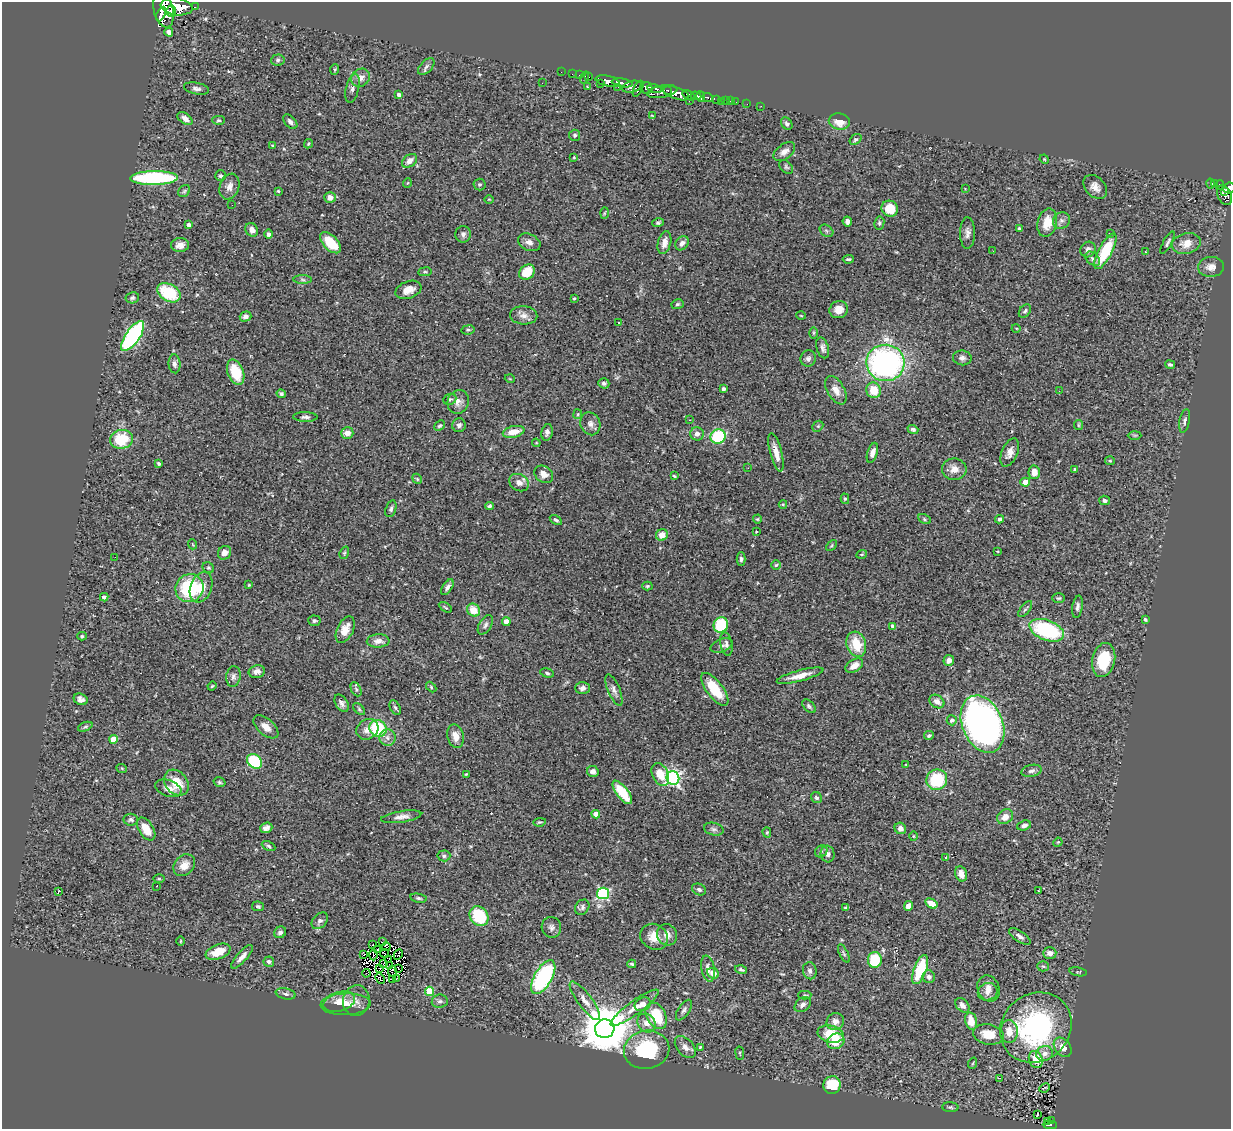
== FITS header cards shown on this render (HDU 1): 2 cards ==
NAXIS1  =                 1229
NAXIS2  =                 1127

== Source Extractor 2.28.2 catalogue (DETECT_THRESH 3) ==
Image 1229 x 1127 px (HDU 1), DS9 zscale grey, 1 PNG px = 1 image px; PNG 1233 x 1131 px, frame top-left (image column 1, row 1127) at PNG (2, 2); each listed source drawn as its Kron ellipse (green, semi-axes under 4 px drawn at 4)
Background 0.743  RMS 0.068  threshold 0.204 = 3 sigma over >= 5 px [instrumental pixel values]
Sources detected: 383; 9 with non-positive FLUX_AUTO (blend fragments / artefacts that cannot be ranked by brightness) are neither listed nor drawn; the other 374 listed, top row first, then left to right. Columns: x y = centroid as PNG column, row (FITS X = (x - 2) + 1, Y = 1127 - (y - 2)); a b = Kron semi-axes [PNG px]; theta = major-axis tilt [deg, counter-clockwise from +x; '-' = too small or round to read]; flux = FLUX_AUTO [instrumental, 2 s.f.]
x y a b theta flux
177 7 16 8 -8 3000
195 7 3 2 - 6.1
163 9 18 9 -77 3400
171 11 6 5 - 810
161 14 8 3 63 940
169 32 4 4 - 20
278 60 6 5 - 9.7
426 67 10 6 47 16
335 69 5 3 - 5.7
561 72 2 2 - 6
572 74 3 2 - 7.1
579 75 2 2 - 18
585 77 6 2 72 26
589 77 2 2 - 5.1
360 78 10 8 41 31
608 81 12 5 -12 910
542 83 2 2 - 1.8
622 83 10 3 -10 1100
600 84 2 2 - 5.7
587 87 4 3 - 3.9
618 87 2 2 - 16
632 87 10 5 14 260
352 88 15 6 76 19
647 88 6 5 - 250
655 88 7 3 -13 400
196 89 13 5 -11 17
638 89 8 4 64 370
667 90 3 2 - 170
662 91 15 6 11 670
676 93 14 5 -20 2600
399 95 4 4 - 19
689 95 7 3 -33 530
696 96 5 3 - 670
701 96 5 3 - 340
708 97 5 3 - 150
717 99 3 3 - 380
726 100 3 3 - 34
689 101 3 3 - 19
730 101 3 2 - 24
721 102 2 2 - 12
736 102 2 2 - 6.6
747 104 2 2 - 10
761 106 3 2 - 7.4
652 115 3 2 - 3.7
185 119 8 5 -34 22
219 120 6 4 0 6.8
290 122 8 5 -47 16
839 122 10 8 -10 56
787 124 7 5 -55 13
575 135 5 5 - 8.3
855 139 6 4 37 8.8
308 144 5 3 - 4.8
272 146 3 3 - 4.3
784 152 12 7 37 28
574 157 4 4 - 4.5
1044 159 5 3 - 4.2
410 161 8 6 40 30
786 167 8 5 -45 8.9
220 176 5 5 - 8.9
154 178 24 7 1 600
407 183 5 3 - 3.6
1214 183 3 3 - 62
1211 184 5 3 - 20
480 185 6 6 - 8.1
1220 185 5 4 - 81
229 187 13 9 68 31
1095 187 14 9 -47 34
965 188 3 2 - 3.3
1229 188 6 5 - 250
184 191 7 5 46 7.9
278 191 3 3 - 6.9
1224 192 3 3 - 100
1224 195 10 6 -62 280
330 197 5 5 - 33
489 199 5 3 - 3.5
232 205 2 2 - 14
890 209 8 8 - 100
604 213 5 3 - 4.3
847 221 5 4 - 17
1061 221 9 8 - 18
658 223 6 4 17 8
879 223 6 5 - 8.4
1047 223 14 9 76 83
189 225 4 4 - 25
1019 229 4 3 - 6.6
252 230 7 6 - 20
826 231 7 5 -37 9.1
967 233 16 7 89 24
1110 233 4 3 - 7.1
268 234 5 4 - 11
463 234 8 7 - 15
529 242 12 8 -24 27
331 243 13 7 -45 110
664 243 12 6 76 33
682 243 8 6 52 21
1167 243 12 4 62 12
1186 243 14 10 12 55
180 245 9 7 5 30
1088 249 8 7 - 21
993 251 2 2 - 3.3
1105 251 20 6 62 200
1145 252 3 2 - 6
848 259 5 3 - 6.7
1093 259 8 6 -41 14
1211 267 13 10 4 33
425 272 7 3 7 6.3
527 272 8 7 - 120
303 280 9 4 -1 9.8
408 290 13 8 20 42
169 293 12 8 -30 210
132 298 6 5 - 9.5
574 298 3 3 - 4.5
678 304 6 4 17 7.5
839 310 9 8 - 48
1025 311 7 5 53 10
524 315 13 9 -3 31
801 316 5 3 - 3.7
245 317 6 5 - 19
618 322 3 2 - 6.5
1016 328 4 3 - 4.2
468 330 7 4 7 7.5
813 333 6 4 90 6
133 336 17 7 55 850
823 348 11 6 -74 18
808 358 8 7 - 16
962 358 9 7 -7 18
885 363 19 18 - 1300
175 364 9 6 -85 15
1170 364 5 4 - 8.6
236 372 13 8 -68 130
510 379 5 3 - 3.4
604 383 5 5 - 9.9
723 389 3 3 - 19
836 390 15 8 -60 43
873 390 8 7 - 82
1059 391 2 2 - 2.3
281 394 4 4 - 9.8
450 399 7 5 23 9
458 402 12 10 66 32
578 414 5 4 - 5
305 417 12 4 -1 14
690 420 3 3 - 3.3
1185 421 12 5 79 14
590 424 12 9 -69 24
459 425 7 7 - 16
1079 425 5 2 - 4.9
440 426 6 4 41 7.1
818 426 6 5 - 7.5
913 429 5 4 - 11
513 432 11 5 12 58
547 432 8 5 77 16
347 433 6 5 - 39
697 434 7 6 - 22
1135 435 7 3 0 5
718 436 8 7 - 250
121 439 11 9 11 180
536 443 4 3 - 4.4
776 452 20 6 -75 50
872 453 10 5 73 28
1010 453 15 8 67 33
1110 461 5 4 - 5.7
158 464 3 3 - 11
748 468 3 2 - 6.5
954 469 12 10 -1 40
1075 469 4 4 - 7.8
1034 472 6 5 - 45
544 474 10 7 -38 33
674 476 4 2 - 5.4
417 479 5 4 - 6.3
1025 482 5 4 - 36
519 483 10 8 -30 29
845 499 5 4 - 6.3
1105 500 5 4 - 12
783 504 4 4 - 4.8
489 506 4 4 - 9.1
391 509 9 5 72 12
757 519 4 4 - 5.4
924 519 7 4 -29 7.1
999 519 4 3 - 9.9
556 520 7 4 -30 8.9
756 532 3 2 - 4.5
662 535 6 5 - 42
192 544 5 3 - 3.8
831 545 6 4 46 5.9
997 551 3 2 - 3.2
224 553 7 6 - 29
344 553 6 4 71 7
862 554 5 3 - 4.5
115 557 2 2 - 2
741 559 7 4 -90 11
776 565 5 4 - 6.3
208 568 6 5 - 6.7
249 585 3 2 - 3.9
647 586 5 4 - 6.5
201 587 15 10 69 69
447 587 9 4 57 15
189 588 14 13 - 290
104 597 4 4 - 13
1058 598 6 5 - 7.7
445 607 7 3 -30 5.4
1077 607 11 5 80 16
1025 609 9 4 51 9.4
473 610 7 6 - 70
1145 619 3 3 - 7.5
314 621 6 5 - 9.1
506 621 4 4 - 26
485 625 11 6 58 16
721 625 8 7 - 220
893 626 4 4 - 20
345 630 14 8 64 53
1047 630 18 10 -21 450
82 636 5 4 - 5.2
378 641 11 6 3 29
726 644 12 6 -79 16
856 644 13 9 -73 120
722 645 11 6 20 14
949 660 5 5 - 23
1104 660 17 11 78 190
854 666 9 6 32 48
257 671 8 6 11 23
547 673 7 4 -17 9.5
233 676 10 7 82 18
800 676 24 5 15 52
212 686 4 3 - 5.2
431 687 6 4 -47 6
582 688 7 6 - 18
356 689 7 5 -65 8.6
715 689 20 8 -52 150
614 690 17 6 -67 22
81 699 7 5 -25 19
937 702 8 6 -33 25
342 703 9 6 -58 17
809 706 8 5 -44 10
395 708 7 5 -62 9.1
359 709 7 4 -46 8
952 720 5 5 - 15
982 724 30 20 -67 2300
85 727 7 4 22 8.1
266 727 15 8 -41 38
378 728 9 8 - 250
367 729 11 9 35 34
929 735 5 4 - 9.2
455 736 12 8 -77 43
387 738 8 8 - 22
114 739 4 4 - 100
254 761 8 6 -43 230
906 764 4 2 - 3.1
122 769 5 3 - 4.2
593 771 6 5 - 21
1031 771 10 6 13 15
466 774 3 2 - 4.2
660 774 12 8 -64 97
673 778 7 6 - 1000
937 780 10 10 - 240
219 782 6 4 -16 7.1
176 783 14 11 -50 90
168 788 13 8 -20 33
622 792 14 6 -53 160
816 798 6 5 - 9.3
596 814 4 4 - 51
401 817 20 5 9 29
1005 817 8 7 - 39
131 820 7 6 - 12
540 822 6 3 9 6.1
1024 825 7 4 17 15
266 828 6 5 - 18
900 828 6 5 - 27
146 829 13 7 -57 68
714 829 10 6 -14 13
767 832 5 4 - 6.1
913 836 5 3 - 4.1
1058 842 5 3 - 4
269 846 7 4 -28 8
821 851 7 5 43 9.7
828 854 8 7 - 20
444 856 6 5 - 9.2
946 858 3 3 - 31
184 865 12 9 45 42
961 874 8 5 -70 39
159 879 6 4 -1 5.4
157 886 2 2 - 2.9
699 889 7 5 -26 12
1039 891 4 2 - 3
58 892 3 2 - 26
603 893 6 6 - 540
419 898 8 4 -10 9.1
931 904 6 4 -32 69
258 906 6 4 -10 8.5
908 906 5 4 - 25
582 907 8 6 54 13
846 907 4 3 - 6.9
479 916 10 8 -51 240
320 921 9 6 46 16
551 927 10 9 - 19
280 932 6 5 - 13
667 935 11 10 - 30
1020 936 12 5 -34 19
654 937 14 12 -33 62
181 941 5 3 - 3.7
382 942 4 2 - 4.2
373 944 3 2 - 3.3
386 946 4 2 - 2.9
377 950 3 2 - 4
218 952 13 7 21 77
384 953 4 2 - 4.1
844 953 10 4 -63 8.5
1050 953 7 5 2 29
398 954 5 2 - 1.6
363 955 3 2 - 6.1
373 955 5 2 - 1.4
242 957 15 5 48 26
389 960 3 2 - 5
875 960 8 7 - 160
269 962 5 5 - 14
384 964 3 2 - 2.7
632 964 4 3 - 7.3
390 965 2 2 - 4
1043 966 5 5 - 6.7
398 968 3 2 - 2.7
380 969 3 2 - 4.7
708 969 13 6 -80 30
741 969 6 3 -14 8
920 969 15 6 69 200
392 971 5 2 - 5.1
810 971 8 7 - 17
1078 972 9 3 -10 5.1
366 973 4 2 - 13
713 973 6 5 - 42
543 977 19 8 60 570
929 977 6 6 - 16
380 979 6 2 -46 2.7
397 979 3 2 - 5.9
393 980 3 2 - 66
989 989 13 11 -66 36
429 991 4 4 - 190
988 992 10 8 19 26
286 994 10 5 -13 13
805 995 7 4 1 6
356 1001 15 13 83 38
440 1001 8 6 7 14
585 1001 23 7 -53 44
339 1002 16 9 16 54
346 1004 25 11 2 68
643 1004 8 6 23 22
803 1005 9 6 39 17
962 1005 8 5 -47 24
635 1008 29 7 36 55
684 1010 11 5 57 15
656 1016 14 9 -60 180
835 1021 9 8 - 32
971 1021 9 6 -77 58
647 1023 10 8 -48 32
1036 1027 37 33 40 800
605 1029 10 9 - 27000
1009 1032 11 9 -90 57
831 1034 13 8 -12 130
988 1034 15 10 -10 88
836 1041 9 7 29 83
685 1047 13 8 -48 26
700 1047 4 4 - 4.9
1063 1047 11 7 -52 38
647 1050 23 19 11 330
740 1053 7 3 -82 4.7
1045 1053 8 7 - 28
1036 1059 9 6 -68 67
973 1063 6 3 71 4.6
999 1078 4 2 - 21
832 1085 9 8 - 150
1044 1088 5 2 - 4.6
950 1107 8 5 -3 8.8
1037 1115 4 2 - 6
1051 1120 3 2 - 11
1048 1122 3 2 - 7.1
1050 1125 7 3 -1 43
At the frame edge (FLAGS 8, measured only in part): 1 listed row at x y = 1229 188
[9 non-positive-flux detections neither listed nor drawn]